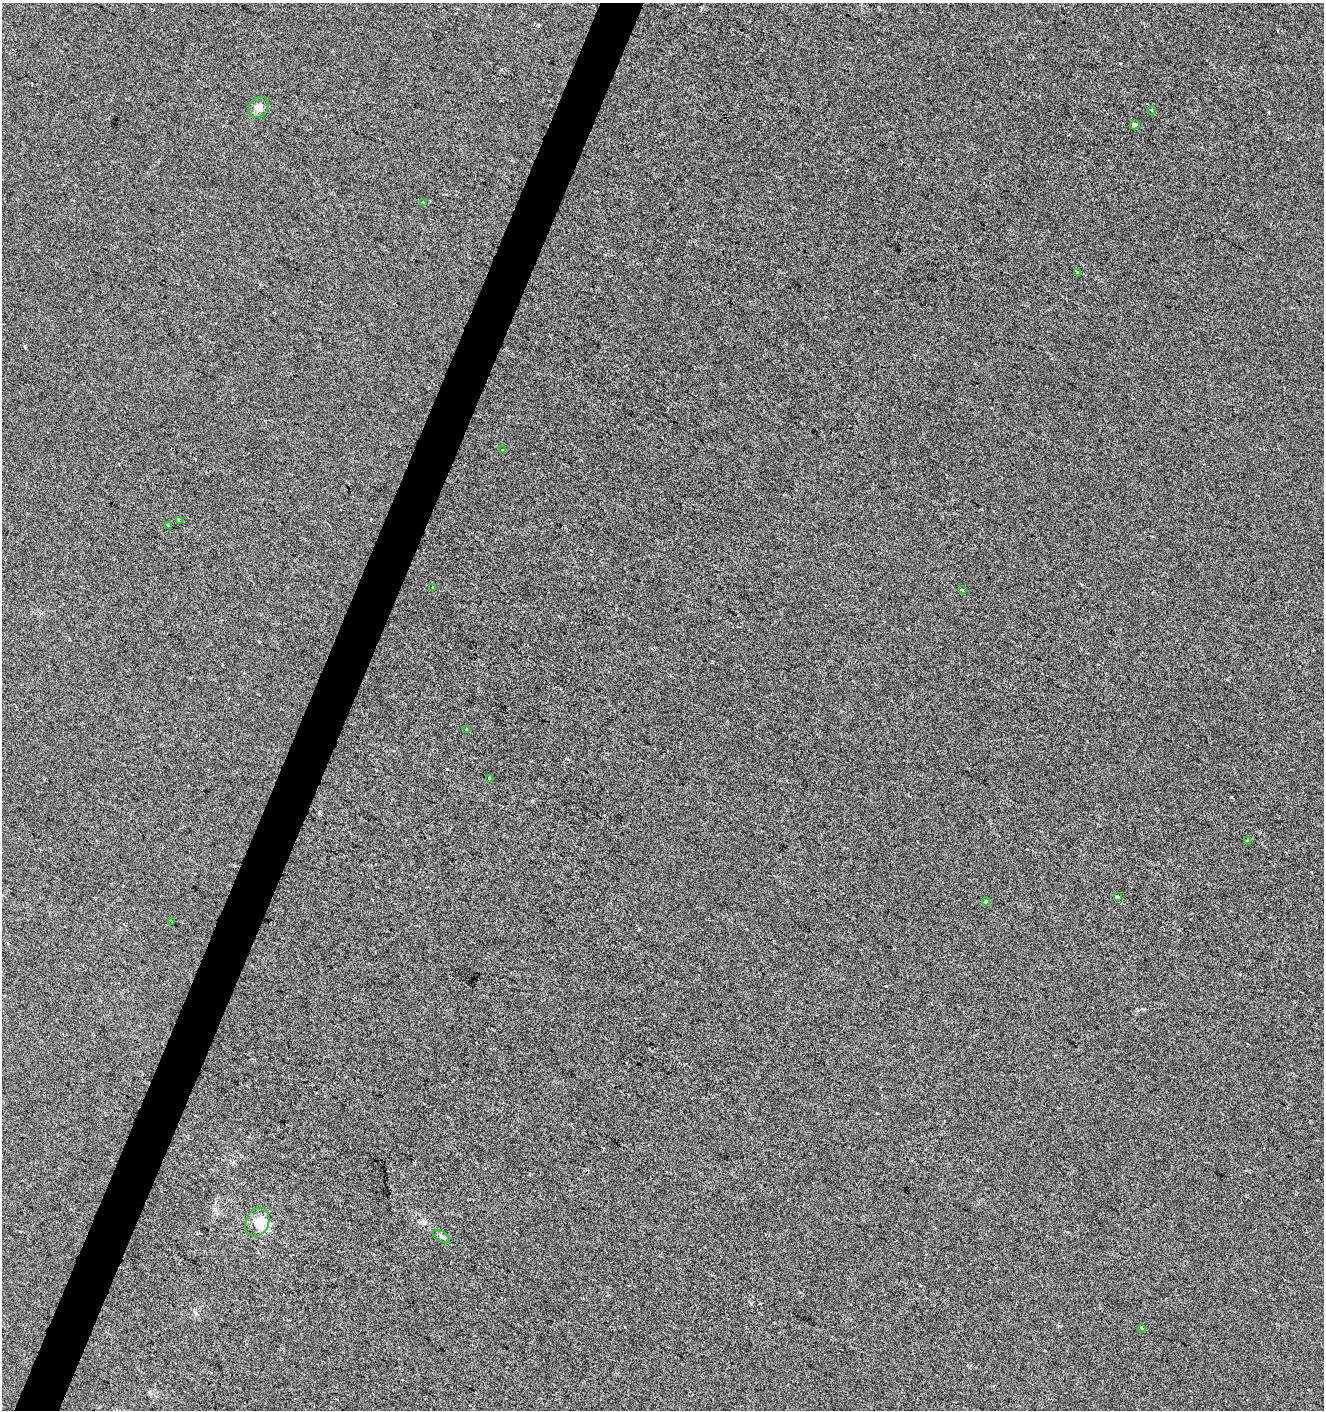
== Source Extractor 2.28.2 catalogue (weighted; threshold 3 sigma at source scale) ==
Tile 7 of 4 x 4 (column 3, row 2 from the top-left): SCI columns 2849-4170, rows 2826-4233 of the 5761 x 5642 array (HDU 1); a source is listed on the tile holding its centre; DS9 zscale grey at full resolution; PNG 1326 x 1412 px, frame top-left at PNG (2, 3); each listed source drawn as its Kron ellipse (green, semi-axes under 4 px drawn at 4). Shown black and unused: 3% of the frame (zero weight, under 2 of 3 exposures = <1% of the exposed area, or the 3 px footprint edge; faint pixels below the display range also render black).
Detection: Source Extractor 2.28.2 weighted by HDU 2 'WHT'; one run over the whole footprint, this tile lists its part. Background -3.41e-04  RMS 0.0042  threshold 0.0188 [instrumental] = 3 sigma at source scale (4.5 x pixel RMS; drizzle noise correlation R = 1.50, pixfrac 1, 0.0396/0.0396 arcsec/px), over >= 5 px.
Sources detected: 24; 4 cosmic-ray / hot-pixel residue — neither listed nor drawn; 1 inside a brighter listed object's ellipse — not listed separately; the other 19 listed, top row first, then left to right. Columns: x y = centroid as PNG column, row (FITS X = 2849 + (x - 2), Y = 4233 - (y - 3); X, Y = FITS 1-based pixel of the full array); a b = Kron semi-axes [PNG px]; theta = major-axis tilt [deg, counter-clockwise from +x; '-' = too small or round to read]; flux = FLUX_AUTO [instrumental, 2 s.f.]
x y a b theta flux
259 107 11 9 51 2.8
1152 110 4 3 - 0.74
1135 125 5 4 - 14
423 203 4 2 - 1
1077 272 4 3 - 0.57
502 450 3 3 - 2.1
179 521 4 3 - 1
169 526 3 3 - 0.38
433 587 3 3 - 1.3
962 590 3 2 - 0.84
466 730 3 3 - 2.9
489 779 3 3 - 1.4
1247 841 3 3 - 0.42
1117 896 3 2 - 0.52
986 901 4 3 - 0.82
172 921 3 2 - 0.37
257 1222 15 11 63 4.8
442 1236 9 5 -34 1.1
1142 1329 3 3 - 0.59
Overlapping masked pixels (flux is a lower limit): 1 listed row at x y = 1135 125
Unlisted compact peaks at least as high as the median listed source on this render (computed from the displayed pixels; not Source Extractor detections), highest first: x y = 25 347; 319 812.